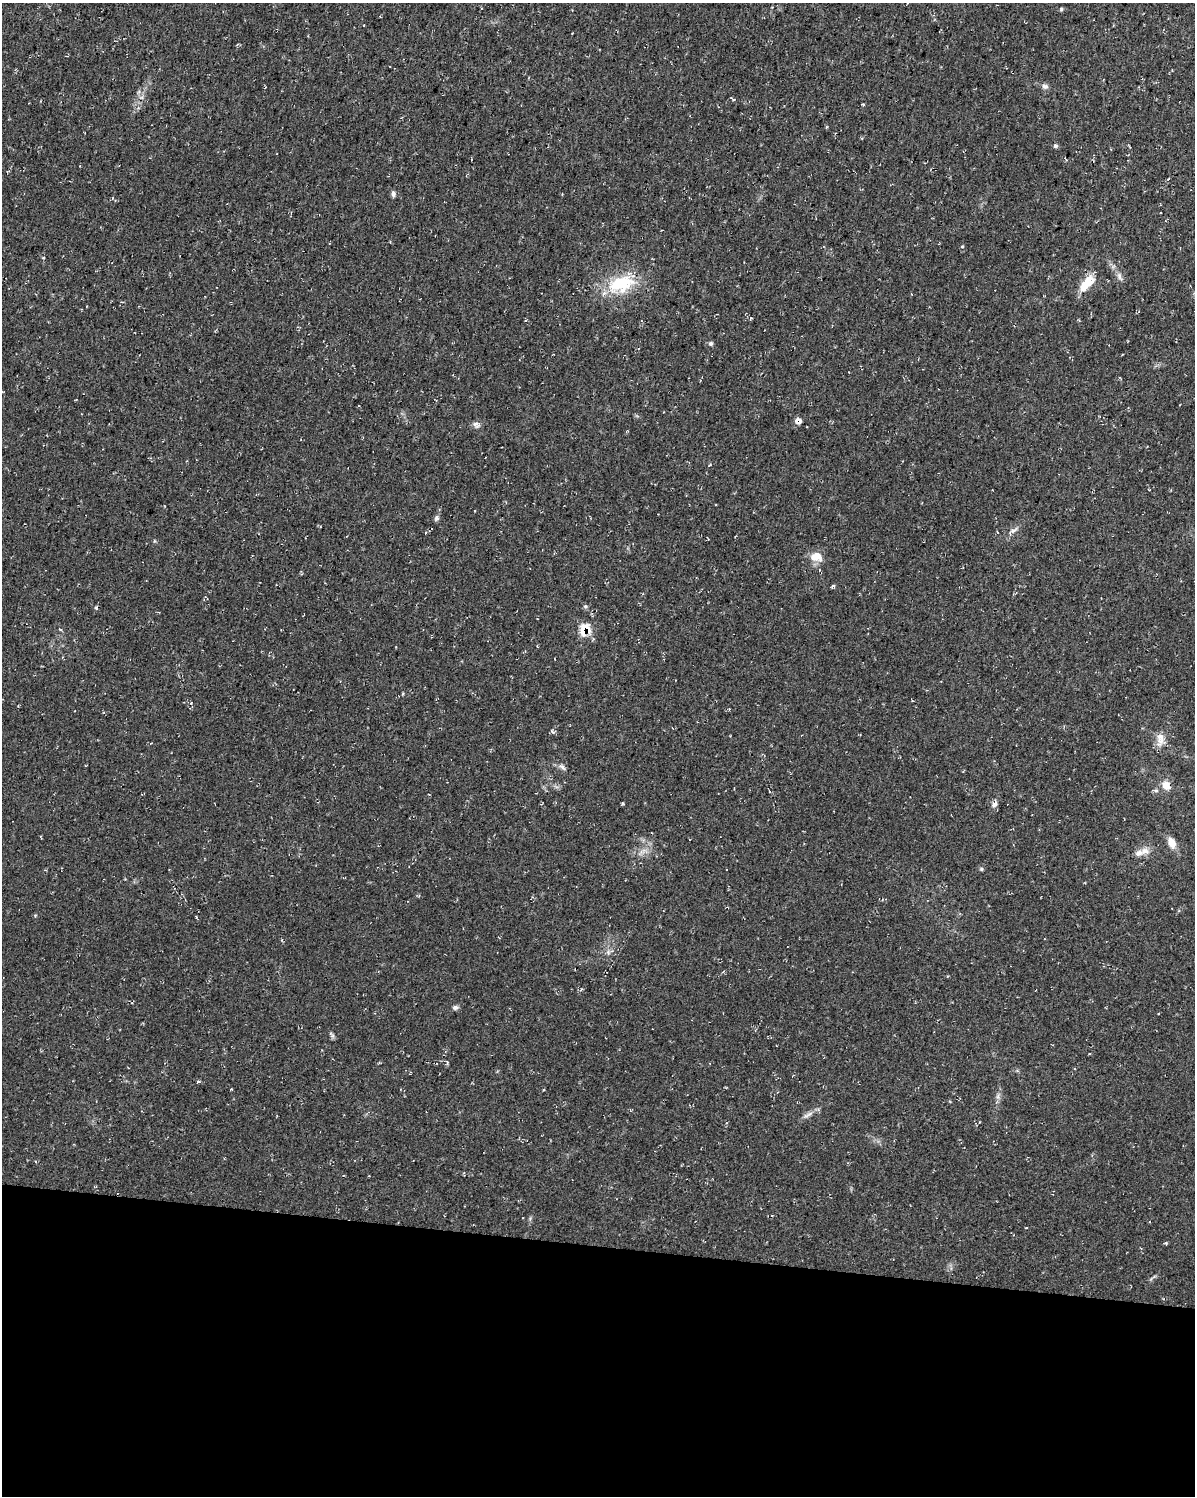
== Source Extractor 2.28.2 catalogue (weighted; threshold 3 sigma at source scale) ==
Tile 10 of 4 x 3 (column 2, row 3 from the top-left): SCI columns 1199-2391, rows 282-1775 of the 4783 x 5045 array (HDU 1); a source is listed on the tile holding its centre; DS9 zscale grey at full resolution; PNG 1197 x 1498 px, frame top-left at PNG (2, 3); no overlay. Shown black and unused: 17% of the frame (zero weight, under 2 of 3 exposures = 2% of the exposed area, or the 3 px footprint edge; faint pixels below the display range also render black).
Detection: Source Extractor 2.28.2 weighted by HDU 2 'WHT'; one run over the whole footprint, this tile lists its part. Background 0.035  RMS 0.0055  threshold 0.0246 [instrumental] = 3 sigma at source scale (4.5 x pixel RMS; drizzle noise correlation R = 1.50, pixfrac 1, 0.0396/0.0396 arcsec/px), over >= 5 px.
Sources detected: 46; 1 inside a brighter listed object's ellipse — not listed separately; the other 45 listed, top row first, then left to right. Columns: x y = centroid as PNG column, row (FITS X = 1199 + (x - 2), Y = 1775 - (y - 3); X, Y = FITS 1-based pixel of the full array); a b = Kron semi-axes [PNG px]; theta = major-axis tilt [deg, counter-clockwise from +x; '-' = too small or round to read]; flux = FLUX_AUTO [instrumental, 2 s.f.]
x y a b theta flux
1061 9 5 3 - 0.65
364 25 3 2 - 0.3
1045 86 9 7 -14 1.8
733 99 7 2 -34 0.59
863 104 3 3 - 0.72
826 127 4 3 - 0.54
1056 146 6 5 - 1
1168 179 4 2 - 0.43
393 194 8 5 -76 1.5
962 247 4 3 - 0.55
1119 276 10 6 -75 2
1087 283 20 8 46 14
621 284 35 20 17 28
751 318 4 3 - 0.51
711 343 5 5 - 1.1
798 421 7 6 - 3.2
475 424 9 6 25 2
436 518 7 6 - 1.4
1013 530 13 5 29 2.2
816 557 17 12 -7 6.5
833 586 5 3 - 1.2
585 606 5 5 - 0.9
96 608 5 4 - 0.78
61 629 5 3 - 0.66
584 630 9 8 - 18
403 694 4 3 - 0.56
729 709 3 3 - 0.6
553 732 6 4 -2 1
1160 738 19 10 -79 5.6
562 767 13 5 -31 1.9
1166 785 10 8 -51 5.4
1156 790 6 5 - 1
994 804 8 6 36 2.2
1172 843 12 7 -66 6.5
1145 851 12 9 9 4
981 869 5 5 - 0.72
196 917 3 2 - 0.62
608 952 6 5 - 1.3
455 1007 7 6 - 1.4
332 1035 10 4 -55 1.1
447 1062 7 3 84 0.64
198 1081 4 3 - 0.7
998 1096 7 4 72 1.4
808 1115 17 5 27 2.7
1166 1243 4 4 - 0.67
Overlapping masked pixels (flux is a lower limit): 2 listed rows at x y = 798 421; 584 630